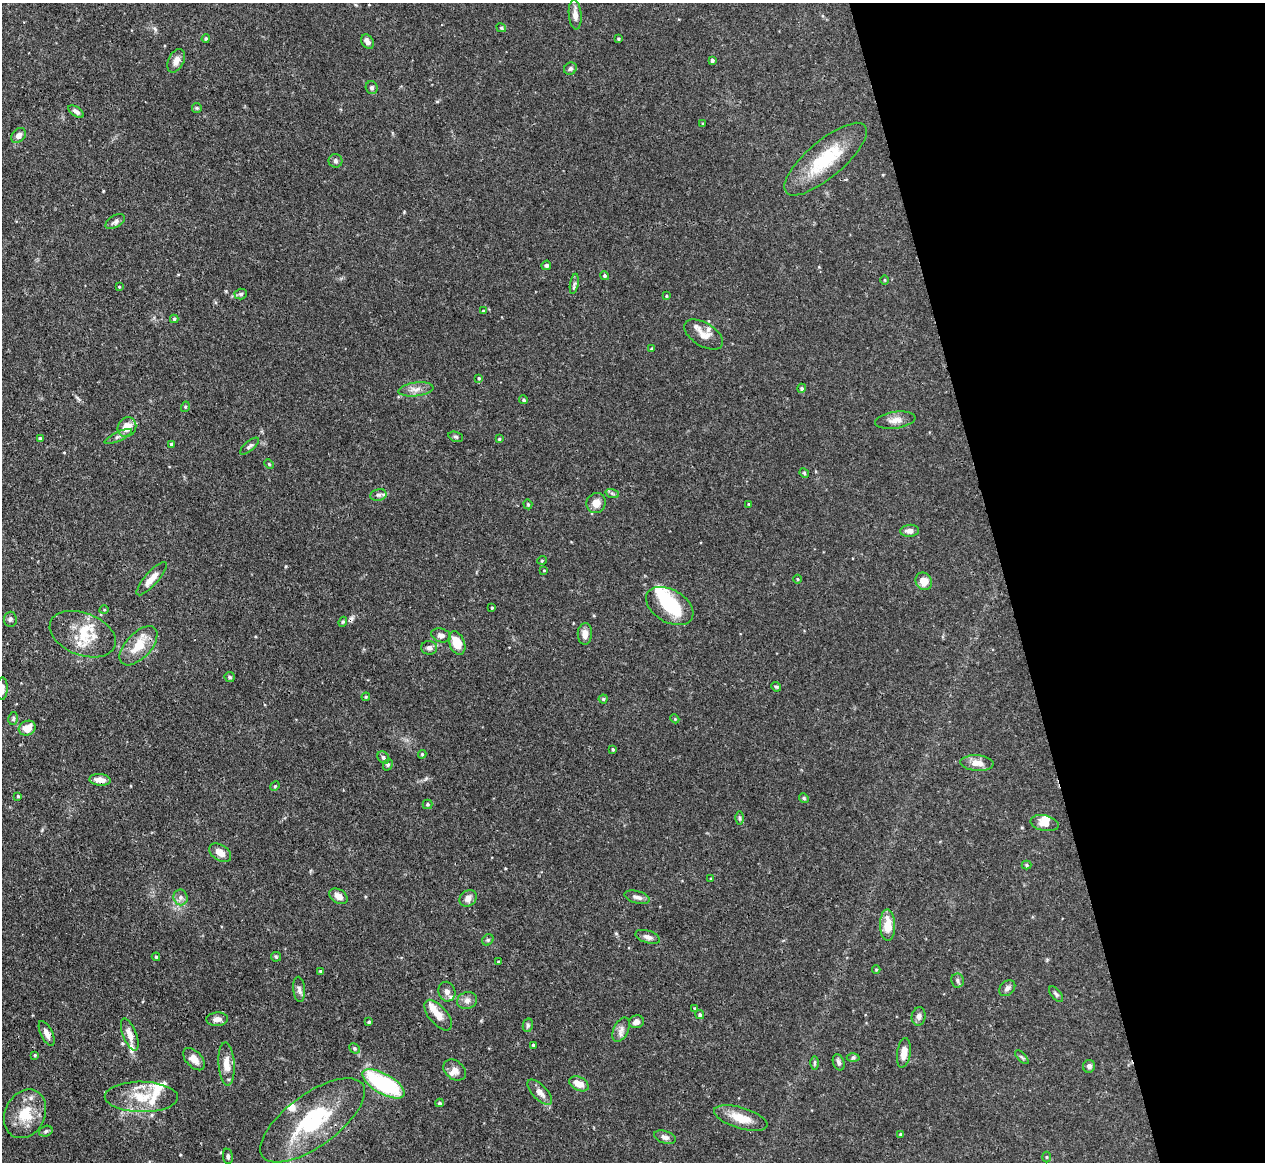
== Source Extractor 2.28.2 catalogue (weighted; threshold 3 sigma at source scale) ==
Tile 12 of 4 x 4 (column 4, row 3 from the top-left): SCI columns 3797-5059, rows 1306-2465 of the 5067 x 5049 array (HDU 1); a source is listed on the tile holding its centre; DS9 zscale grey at full resolution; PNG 1267 x 1164 px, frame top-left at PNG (2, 3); each listed source drawn as its Kron ellipse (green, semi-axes under 4 px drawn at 4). Shown black and unused: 21% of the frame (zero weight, under 3 of 4 exposures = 1% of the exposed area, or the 3 px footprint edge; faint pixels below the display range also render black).
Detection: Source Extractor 2.28.2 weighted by HDU 2 'WHT'; one run over the whole footprint, this tile lists its part. Background 0.0736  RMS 0.0041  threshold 0.0184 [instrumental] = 3 sigma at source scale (4.5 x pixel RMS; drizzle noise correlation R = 1.50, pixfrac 1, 0.05/0.05 arcsec/px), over >= 5 px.
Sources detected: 153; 2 inside a brighter object's white glare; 1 cosmic-ray / hot-pixel residue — neither listed nor drawn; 9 inside a brighter listed object's ellipse — not listed separately; the other 141 listed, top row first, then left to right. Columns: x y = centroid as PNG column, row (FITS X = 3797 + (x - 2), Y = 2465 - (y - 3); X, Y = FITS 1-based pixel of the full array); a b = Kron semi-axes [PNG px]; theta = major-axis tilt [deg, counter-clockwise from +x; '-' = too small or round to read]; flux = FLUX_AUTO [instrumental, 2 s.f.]
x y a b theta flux
575 15 15 6 -85 2.8
501 28 5 4 - 0.42
206 38 4 3 - 0.48
618 39 4 3 - 0.45
367 42 8 5 -57 1.9
712 60 4 3 - 0.73
176 61 12 7 63 2.9
570 69 6 6 - 0.84
372 88 6 6 - 1
197 108 5 4 - 0.44
76 112 9 4 -34 1.4
703 124 4 3 - 0.42
19 135 8 6 46 2
826 159 52 18 40 21
335 161 7 7 - 1.1
115 222 11 6 29 1.3
546 265 5 4 - 0.85
605 276 4 4 - 0.63
885 280 5 3 - 0.34
574 284 10 4 80 0.97
119 287 3 3 - 0.37
241 294 6 5 - 0.73
666 296 4 2 - 0.35
483 311 4 3 - 0.46
174 319 4 4 - 0.58
704 334 21 11 -32 4.2
652 349 4 3 - 0.56
479 378 4 4 - 0.43
802 388 5 4 - 0.65
416 389 17 7 7 2.9
524 400 4 4 - 0.67
185 407 5 3 - 0.43
895 420 20 8 8 3.4
127 427 10 9 - 5.4
118 436 15 4 25 1.3
456 437 7 5 -18 0.69
40 438 3 3 - 0.84
499 439 3 3 - 0.41
171 444 4 4 - 0.64
249 446 12 5 40 1.1
269 464 5 3 - 0.4
804 473 5 4 - 0.44
612 493 7 4 -19 0.78
378 495 8 6 11 1.2
596 503 10 9 - 3.5
528 504 5 4 - 0.48
749 504 4 2 - 0.24
910 531 9 6 6 2.3
542 560 5 3 - 0.37
544 570 4 3 - 0.29
152 579 21 6 48 4.5
797 579 4 3 - 0.39
924 581 9 8 - 4.1
670 606 26 16 -31 21
492 608 4 3 - 0.46
104 610 5 3 - 0.36
10 619 7 6 - 0.95
343 622 5 4 - 0.53
83 634 34 21 -21 14
585 634 11 7 88 2.7
441 635 10 6 -15 1.7
457 643 12 7 -69 7.1
138 646 24 12 47 9.3
429 648 8 7 - 1.4
230 677 5 5 - 0.85
776 687 5 4 - 0.55
2 689 11 6 88 2.4
366 697 4 4 - 0.43
603 699 4 4 - 0.57
13 719 6 4 77 0.72
675 719 4 3 - 0.37
27 728 9 7 26 5.4
613 749 4 3 - 0.47
422 754 4 3 - 0.5
383 757 6 5 - 1
977 763 16 8 -4 4.1
388 765 6 4 68 0.6
100 780 10 6 -5 2.8
275 786 5 4 - 0.5
18 796 3 3 - 0.4
804 798 5 4 - 0.56
428 804 5 4 - 0.62
740 818 6 4 90 0.66
1045 823 14 7 -12 3.5
220 853 12 7 -34 3.6
1026 865 5 4 - 0.58
711 879 4 3 - 0.43
338 896 10 6 -34 2.9
181 897 8 7 - 1.5
637 897 13 6 -16 1.7
468 898 9 7 38 2.4
888 925 16 7 -89 6.8
648 937 12 6 -17 1.8
488 940 6 5 - 0.72
156 957 4 4 - 0.5
276 957 5 4 - 0.52
498 962 3 3 - 0.44
876 969 4 4 - 0.46
320 971 4 4 - 0.4
957 981 7 6 - 0.95
1007 988 9 6 45 1.4
299 989 12 6 -85 1.5
447 992 10 8 -71 2.2
1056 994 9 4 -50 0.9
467 1000 10 8 16 1.8
695 1008 4 3 - 0.43
438 1015 18 9 -50 4.3
700 1015 5 4 - 0.69
919 1016 9 7 81 1.5
217 1019 11 6 3 2
369 1022 3 3 - 0.61
636 1022 7 6 - 1.6
528 1025 7 5 78 0.7
621 1030 13 7 65 2.2
47 1033 13 6 -64 2.4
130 1035 17 6 -69 3.5
533 1045 4 3 - 0.61
355 1048 5 4 - 0.59
904 1053 15 7 81 3.5
35 1055 3 3 - 0.37
853 1057 6 4 0 0.57
1022 1057 8 3 -45 0.67
194 1059 13 8 -47 3.1
839 1062 8 5 -71 1.2
814 1063 6 4 90 0.65
227 1064 22 8 -86 4.9
1089 1066 6 6 - 1.2
455 1070 12 9 -38 2.4
383 1084 24 10 -29 38
579 1084 10 6 -27 4.4
540 1092 16 7 -46 2.9
141 1097 36 15 -1 13
440 1103 4 3 - 0.6
25 1114 25 20 63 12
741 1118 28 10 -17 7.4
312 1120 62 26 36 34
46 1131 7 5 18 0.78
901 1134 4 4 - 0.59
665 1137 11 6 -18 1.7
228 1156 7 5 -84 0.91
1047 1157 5 3 - 0.43
Isophote crosses this tile's border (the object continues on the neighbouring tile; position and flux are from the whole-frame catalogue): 2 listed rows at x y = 2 689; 312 1120